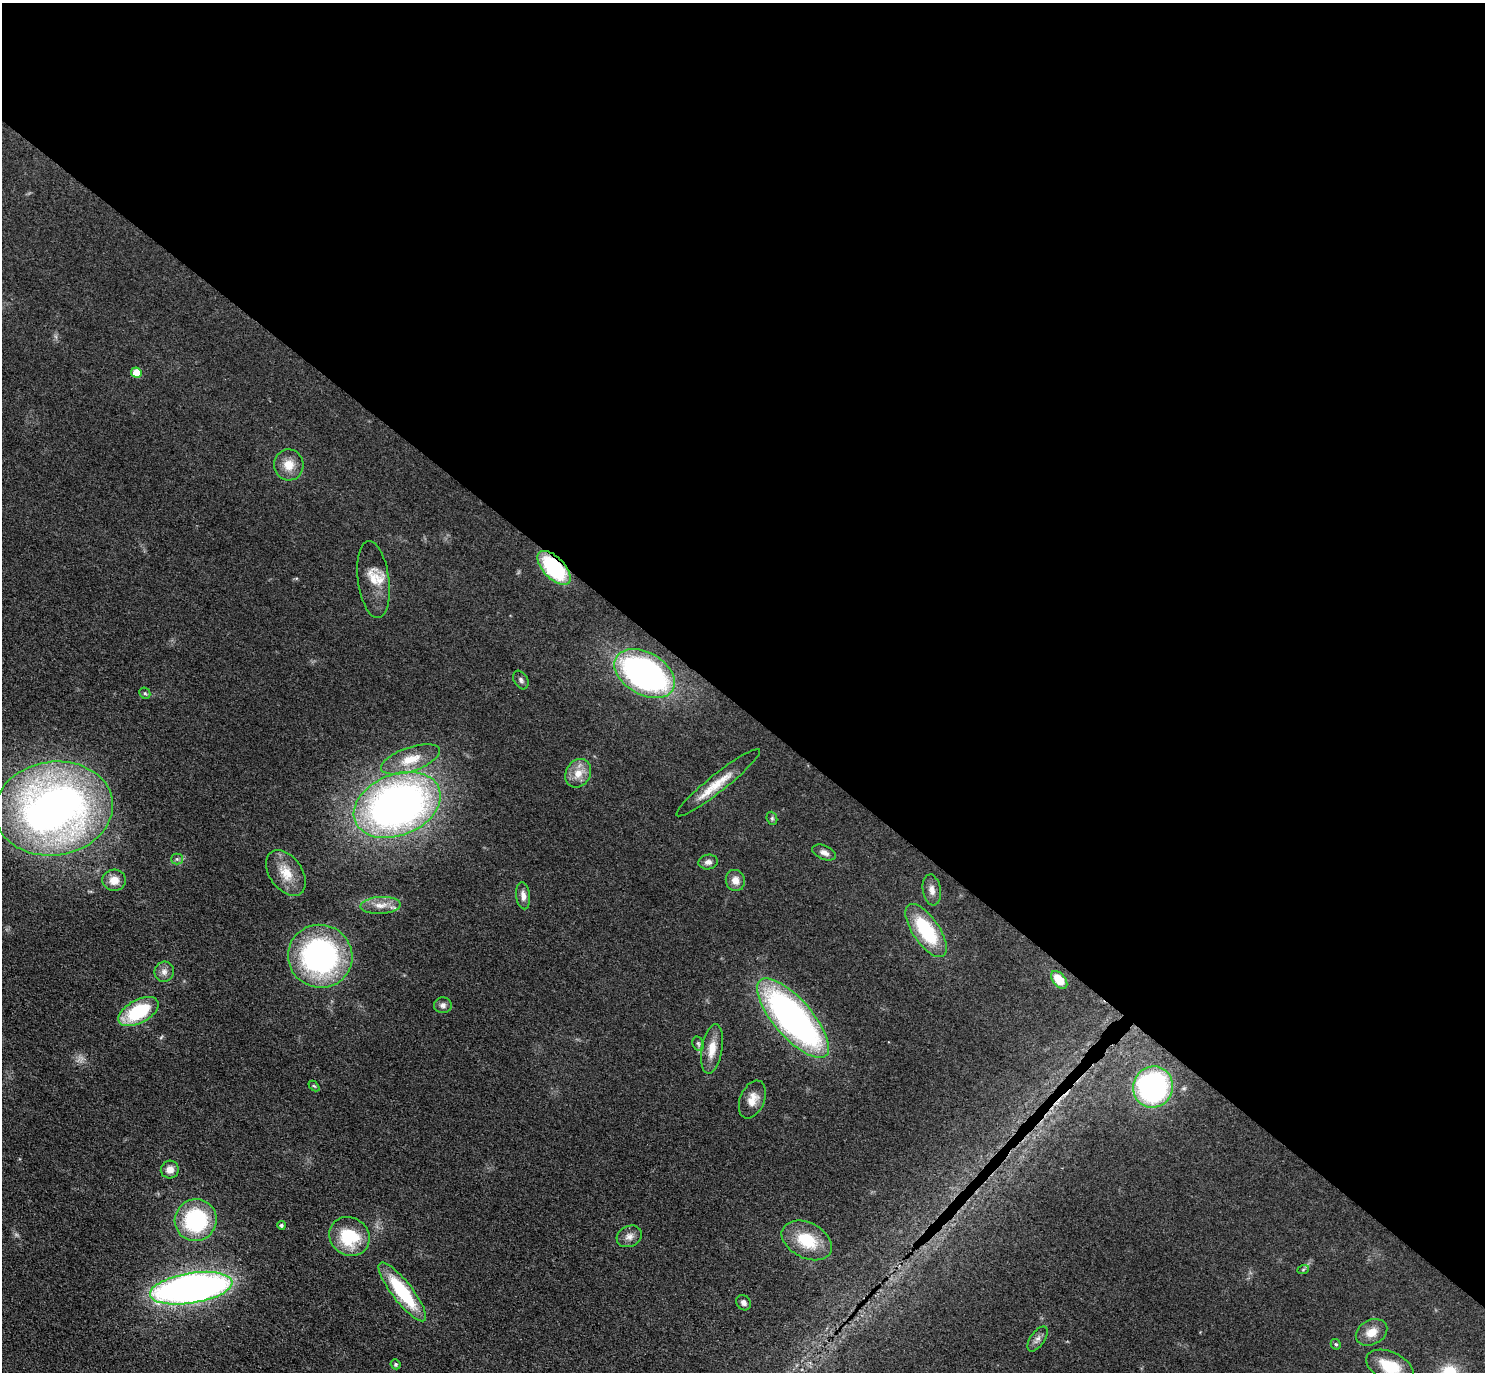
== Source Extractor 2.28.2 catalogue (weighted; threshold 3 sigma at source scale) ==
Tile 3 of 4 x 4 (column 3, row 1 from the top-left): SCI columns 3009-4491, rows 4312-5681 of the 6016 x 6023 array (HDU 1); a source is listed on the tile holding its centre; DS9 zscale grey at full resolution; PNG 1487 x 1374 px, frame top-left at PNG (2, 3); each listed source drawn as its Kron ellipse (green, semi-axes under 4 px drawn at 4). Shown black and unused: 52% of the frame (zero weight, under 3 of 4 exposures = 5% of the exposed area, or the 3 px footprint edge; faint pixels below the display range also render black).
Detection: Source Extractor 2.28.2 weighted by HDU 2 'WHT'; one run over the whole footprint, this tile lists its part. Background 0.0466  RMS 0.0061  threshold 0.0272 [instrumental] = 3 sigma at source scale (4.5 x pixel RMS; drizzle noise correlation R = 1.50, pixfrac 1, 0.05/0.05 arcsec/px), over >= 5 px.
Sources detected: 50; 1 inside a brighter listed object's ellipse — not listed separately; the other 49 listed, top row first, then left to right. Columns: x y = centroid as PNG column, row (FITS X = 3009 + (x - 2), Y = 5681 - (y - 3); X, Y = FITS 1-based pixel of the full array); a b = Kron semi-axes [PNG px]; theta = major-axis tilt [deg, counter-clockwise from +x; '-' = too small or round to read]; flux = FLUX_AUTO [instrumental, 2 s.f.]
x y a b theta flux
136 373 5 5 - 12
289 465 15 15 - 8.9
554 568 21 10 -46 58
373 579 39 15 -83 12
645 674 33 21 -30 200
521 680 10 7 -58 1.8
145 693 6 5 - 0.94
411 759 31 12 19 14
578 773 15 12 58 8.2
718 783 53 9 38 14
397 805 45 30 22 360
54 809 59 47 8 400
772 818 7 5 -70 1.1
824 852 12 7 -22 3.1
177 859 5 5 - 1.2
708 862 10 7 9 2.7
286 873 25 16 -55 13
114 880 12 10 3 6.6
735 880 10 9 - 5
932 890 15 9 -80 4.3
523 896 13 7 -84 3.7
380 905 20 8 3 6.3
926 930 31 13 -55 42
320 956 32 31 - 140
164 972 10 9 - 3.2
1059 980 10 6 -51 13
443 1005 9 8 - 2.5
138 1012 22 11 28 38
793 1018 50 19 -49 230
698 1044 7 5 -68 1.4
712 1049 25 10 80 9.4
314 1086 6 4 -43 0.75
1153 1087 21 20 - 150
752 1099 20 12 67 7.7
170 1170 9 9 - 4.7
196 1220 21 20 - 61
281 1225 4 4 - 1.1
349 1236 21 19 -34 28
629 1236 13 10 26 4.2
807 1240 27 17 -27 23
1303 1270 6 4 20 0.76
191 1288 42 15 9 370
402 1292 36 10 -52 43
743 1303 8 7 - 2.2
1371 1332 16 12 27 7.9
1038 1339 14 7 55 2.9
1336 1344 5 4 - 0.91
395 1364 5 4 - 1.1
1390 1367 25 14 -25 19
Overlapping masked pixels (flux is a lower limit): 2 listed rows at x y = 554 568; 793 1018
Isophote crosses this tile's border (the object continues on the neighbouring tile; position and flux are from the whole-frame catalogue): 1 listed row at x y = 1390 1367